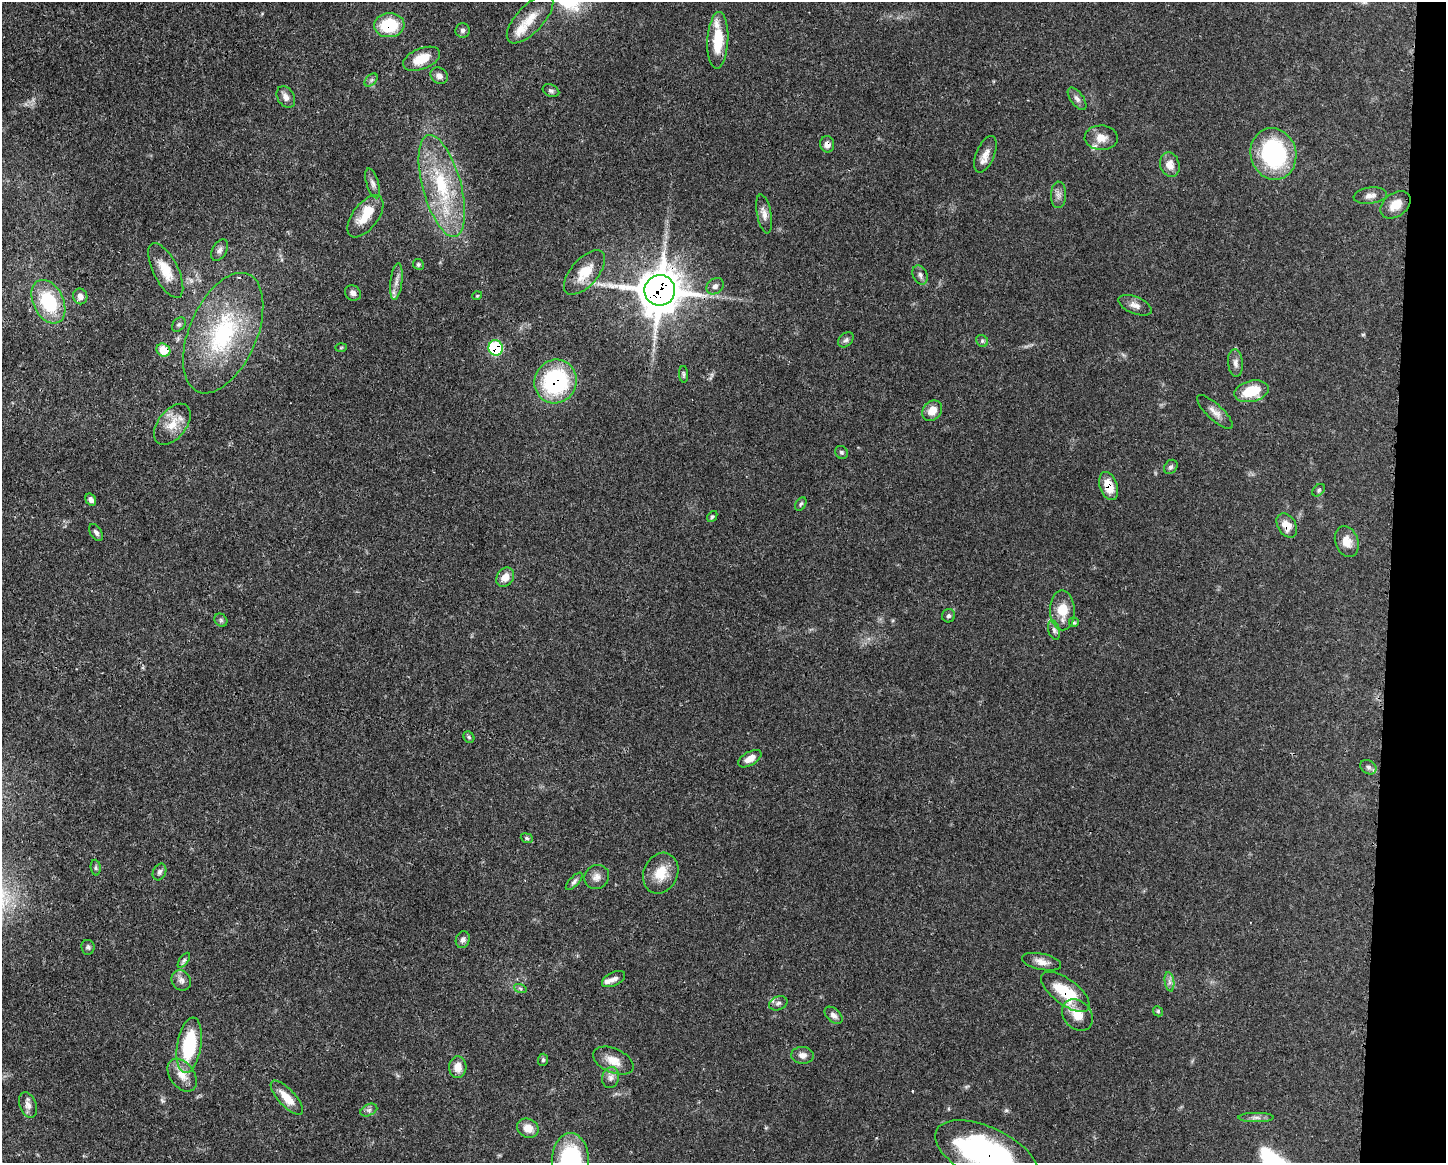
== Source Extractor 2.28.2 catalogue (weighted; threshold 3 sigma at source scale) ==
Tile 6 of 3 x 4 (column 3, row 2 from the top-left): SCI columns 3007-4450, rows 2321-3481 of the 4678 x 4645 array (HDU 1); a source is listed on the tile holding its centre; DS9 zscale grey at full resolution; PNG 1448 x 1165 px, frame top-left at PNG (2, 2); each listed source drawn as its Kron ellipse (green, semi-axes under 4 px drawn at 4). Shown black and unused: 4% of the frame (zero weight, under 3 of 4 exposures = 1% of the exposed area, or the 3 px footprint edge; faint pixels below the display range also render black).
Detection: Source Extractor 2.28.2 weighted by HDU 2 'WHT'; one run over the whole footprint, this tile lists its part. Background 0.0581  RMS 0.0033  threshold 0.015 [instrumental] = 3 sigma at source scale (4.5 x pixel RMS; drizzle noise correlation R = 1.50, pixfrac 1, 0.05/0.05 arcsec/px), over >= 5 px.
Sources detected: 108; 1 too faint to see at this stretch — neither listed nor drawn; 6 inside a brighter listed object's ellipse — not listed separately; the other 101 listed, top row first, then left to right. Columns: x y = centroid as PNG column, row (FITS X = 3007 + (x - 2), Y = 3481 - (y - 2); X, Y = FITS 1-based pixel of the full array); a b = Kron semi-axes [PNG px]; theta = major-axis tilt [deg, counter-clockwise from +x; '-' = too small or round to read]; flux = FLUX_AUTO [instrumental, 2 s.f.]
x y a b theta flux
530 19 31 13 47 7.1
389 25 15 12 4 15
463 30 7 7 - 0.95
718 40 28 10 87 10
422 59 19 10 22 6.9
439 76 9 7 -43 1.4
371 80 8 5 45 0.73
551 91 9 6 -24 0.84
286 97 12 8 -59 2.1
1077 99 13 6 -53 1.4
1101 138 16 12 -2 3.7
827 144 8 7 - 1.9
985 154 19 9 67 3.1
1273 154 26 22 -75 39
1170 165 12 9 -74 3.3
373 183 15 6 -72 1.5
442 186 52 19 -75 25
1058 195 13 7 88 1.7
1370 196 17 8 7 2
1396 205 17 11 37 4.3
764 214 20 7 -79 2.3
365 216 24 12 53 7.4
220 250 11 7 60 1.3
418 264 5 5 - 0.58
166 270 30 12 -63 6.5
585 272 27 13 49 7.1
920 275 10 7 -68 1.2
396 281 18 6 84 2.3
715 286 9 7 39 1.3
660 290 15 15 - 990
353 293 8 7 - 1.6
80 296 8 7 - 1.7
477 296 5 3 - 0.26
48 302 23 15 -64 20
1135 305 18 8 -23 2.2
179 325 8 5 48 0.74
223 333 64 33 66 39
846 340 9 6 43 0.93
982 341 6 5 - 0.65
341 348 6 4 2 0.36
496 348 8 7 - 24
163 350 7 6 - 7.5
1235 363 14 7 -85 1.7
684 374 8 4 -86 0.63
556 381 22 21 - 39
1251 391 17 10 14 10
932 411 11 9 48 3.8
1215 412 23 8 -43 2.6
172 424 23 14 52 6.1
841 452 7 6 - 0.65
1171 467 8 6 50 0.85
1109 486 14 8 -72 5.7
1318 490 7 5 43 0.61
91 500 6 5 - 1.2
801 504 7 5 60 0.59
712 517 6 4 49 0.5
1287 525 13 9 -59 3.9
96 533 9 5 -56 1
1347 541 16 11 -70 4.1
505 577 10 8 56 3.6
1062 610 20 12 -89 7
949 616 7 6 - 0.82
221 620 7 6 - 0.64
1074 623 5 5 - 0.52
1054 630 10 5 -75 1.1
469 737 6 5 - 0.5
750 759 13 6 30 3
1368 767 8 6 -32 1
527 838 6 4 -23 0.52
96 868 8 5 -85 0.7
159 872 9 6 65 1
661 873 21 17 65 7.1
597 877 13 11 34 2.2
574 881 11 4 47 0.96
463 940 8 7 - 1.3
88 947 7 6 - 0.8
184 960 8 4 54 0.78
1041 962 20 8 -12 2.6
613 979 12 6 26 1.5
181 980 11 9 -59 1.7
1169 982 10 4 -82 1.1
520 988 6 4 -20 0.62
1065 992 29 12 -37 14
778 1003 9 6 21 1
1158 1011 5 4 - 0.43
833 1015 10 6 -42 1.4
1077 1015 17 13 -47 5.4
189 1045 28 12 81 22
802 1055 11 8 -4 2
543 1060 6 5 - 0.59
613 1061 21 12 -24 4.6
458 1067 11 8 88 3.6
182 1075 18 12 -53 4.3
611 1078 10 8 77 1.7
287 1098 22 8 -47 5.5
28 1105 13 8 -70 2
369 1110 9 5 24 1
1256 1117 17 4 0 1.4
528 1128 11 9 -31 3.7
986 1153 55 26 -25 76
570 1161 28 18 89 38
Overlapping masked pixels (flux is a lower limit): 10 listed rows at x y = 389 25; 827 144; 660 290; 496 348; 163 350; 556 381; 1109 486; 1287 525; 1065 992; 986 1153
Isophote crosses this tile's border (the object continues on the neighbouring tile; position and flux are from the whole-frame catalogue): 2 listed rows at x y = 986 1153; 570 1161